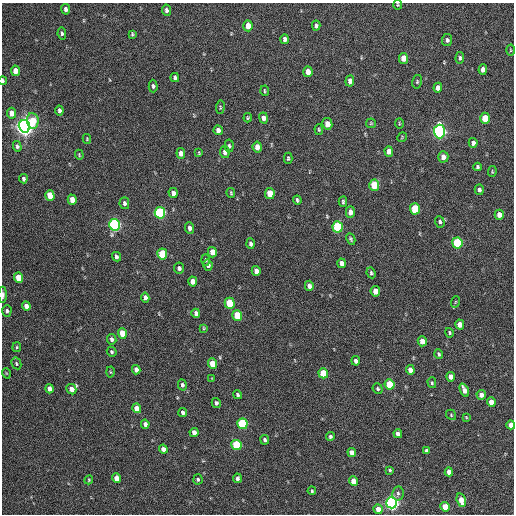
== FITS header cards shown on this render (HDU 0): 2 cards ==
NAXIS1  =                  512 / Axis length
NAXIS2  =                  512 / Axis length

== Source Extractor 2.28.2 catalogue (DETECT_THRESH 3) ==
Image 512 x 512 px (HDU 0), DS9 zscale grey, 1 PNG px = 1 image px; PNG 516 x 516 px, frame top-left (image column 1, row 512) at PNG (2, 3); each listed source drawn as its Kron ellipse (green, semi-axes under 4 px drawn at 4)
Background 236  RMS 15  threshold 45.1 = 3 sigma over >= 5 px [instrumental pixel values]
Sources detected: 152; all 152 listed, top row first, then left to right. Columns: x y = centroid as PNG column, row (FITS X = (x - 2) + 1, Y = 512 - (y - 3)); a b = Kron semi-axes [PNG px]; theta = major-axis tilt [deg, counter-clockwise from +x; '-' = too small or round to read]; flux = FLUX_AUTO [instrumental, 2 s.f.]
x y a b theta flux
398 5 5 3 - 980
66 9 5 4 - 3400
166 10 6 4 -80 2900
316 25 5 4 - 2100
248 26 5 4 - 11000
62 33 6 4 -80 1900
132 34 4 3 - 1200
285 39 5 4 - 3400
447 40 6 5 - 2400
511 50 5 3 - 950
403 58 5 4 - 14000
460 58 6 4 86 2100
483 69 5 4 - 6000
15 71 5 4 - 11000
308 72 5 4 - 9500
175 78 4 4 - 2400
3 81 4 2 - 2100
350 81 6 4 85 4600
417 82 7 5 77 1600
153 86 6 4 -88 2100
438 88 5 4 - 5500
265 91 5 3 - 1200
220 107 7 3 84 1100
59 110 5 3 - 2600
12 113 5 4 - 6800
248 118 4 3 - 1100
263 118 5 4 - 5300
485 118 5 5 - 23000
33 121 8 6 -83 20000
371 123 5 5 - 1200
327 124 6 5 - 8300
399 124 5 3 - 940
24 126 6 5 - 790000
319 129 5 4 - 1300
218 130 5 4 - 4200
439 131 7 5 -89 290000
402 137 5 3 - 770
87 139 5 4 - 940
473 143 5 4 - 3300
17 146 5 4 - 2000
229 146 6 4 85 1700
257 147 5 4 - 9100
389 151 5 4 - 6500
225 152 6 5 - 4400
181 153 5 4 - 7700
199 153 4 3 - 1200
79 155 5 3 - 940
443 157 5 5 - 5600
288 158 6 4 90 1600
477 167 4 3 - 1800
492 172 5 4 - 1100
23 179 4 3 - 2400
374 185 6 5 - 32000
479 190 5 4 - 3200
173 193 5 4 - 4300
231 193 5 3 - 1300
270 193 5 5 - 19000
50 195 5 4 - 21000
72 200 5 4 - 10000
297 200 4 3 - 1600
343 202 5 3 - 1600
124 203 6 5 - 2500
415 209 5 5 - 49000
350 212 5 4 - 5700
160 213 6 5 - 130000
499 215 5 4 - 6900
440 222 6 4 -71 2000
114 225 6 5 - 220000
338 227 6 5 - 87000
190 228 6 4 -85 4700
351 239 6 4 -63 1600
457 243 5 5 - 72000
251 244 5 4 - 2500
212 252 5 4 - 11000
162 254 5 5 - 37000
116 257 5 4 - 2700
205 260 6 4 -88 1400
341 263 5 4 - 5400
208 265 6 4 -77 2700
179 268 5 5 - 2700
256 271 5 4 - 6100
371 273 5 4 - 1800
18 278 5 4 - 19000
193 281 5 4 - 9200
309 286 5 4 - 4300
375 291 5 5 - 9600
3 295 8 4 89 3600
145 298 5 4 - 4200
455 302 6 3 71 950
230 303 5 5 - 39000
26 306 5 4 - 5500
7 311 6 4 88 2000
196 313 4 4 - 3100
237 315 5 5 - 27000
460 325 5 4 - 9300
204 328 3 3 - 930
122 333 5 4 - 18000
449 333 5 4 - 1300
112 339 5 4 - 3000
422 341 5 4 - 8700
17 347 5 4 - 1200
112 352 5 4 - 1800
439 354 5 4 - 1600
356 361 5 4 - 3500
16 363 6 4 -62 1700
213 364 5 4 - 19000
136 370 5 4 - 5800
410 370 5 4 - 6800
110 372 5 3 - 970
6 373 5 3 - 750
323 373 5 5 - 27000
451 377 5 4 - 7000
212 379 4 3 - 920
432 383 5 4 - 1500
390 384 5 5 - 40000
182 385 5 4 - 2200
50 389 5 4 - 6800
71 389 5 4 - 7500
378 389 5 5 - 1600
464 390 7 4 -65 7000
238 395 4 3 - 1700
481 395 5 4 - 5000
491 402 5 4 - 11000
216 403 5 4 - 2400
137 408 5 4 - 11000
183 413 4 3 - 2600
451 415 5 4 - 1200
466 417 3 2 - 830
145 424 4 4 - 4200
242 424 5 5 - 81000
511 425 4 4 - 7800
194 432 5 4 - 6200
398 434 4 4 - 3900
330 436 4 4 - 1700
265 440 5 4 - 2400
236 445 5 5 - 60000
163 449 4 4 - 5300
426 451 4 3 - 1600
352 453 5 4 - 7400
390 470 4 3 - 1300
449 472 4 4 - 8200
116 478 5 4 - 10000
237 478 5 4 - 2700
198 479 5 5 - 1800
89 480 4 4 - 1000
353 481 5 4 - 12000
312 491 4 3 - 1200
398 493 7 5 80 2400
461 500 7 4 -73 13000
392 503 5 5 - 330000
445 507 5 4 - 18000
378 509 5 4 - 9300
At the frame edge (FLAGS 8, measured only in part): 4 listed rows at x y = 398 5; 3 81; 3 295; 511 425